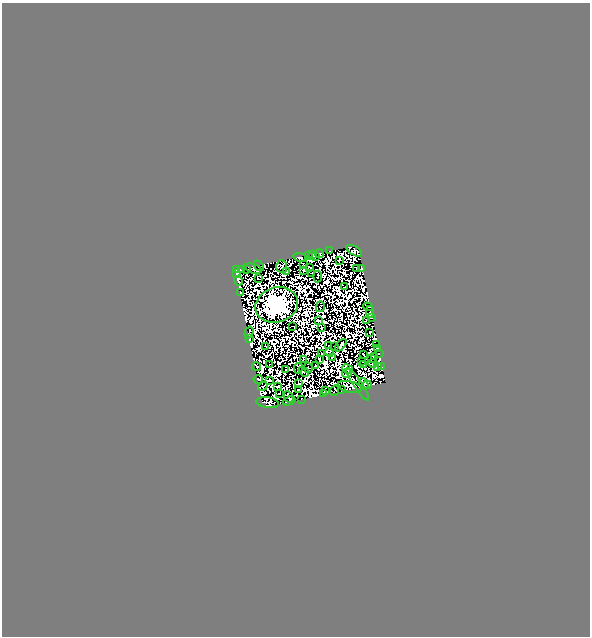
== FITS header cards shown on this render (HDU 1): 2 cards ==
NAXIS1  =                  588
NAXIS2  =                  634

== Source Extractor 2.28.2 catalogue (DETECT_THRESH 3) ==
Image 588 x 634 px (HDU 1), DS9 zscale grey, 1 PNG px = 1 image px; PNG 592 x 638 px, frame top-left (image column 1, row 634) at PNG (2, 3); each listed source drawn as its Kron ellipse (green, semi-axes under 4 px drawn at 4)
Background 0.77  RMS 1.8e-05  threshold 5.49e-05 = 3 sigma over >= 5 px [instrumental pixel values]
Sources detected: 200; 113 with non-positive FLUX_AUTO (blend fragments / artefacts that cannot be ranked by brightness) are neither listed nor drawn; the other 87 listed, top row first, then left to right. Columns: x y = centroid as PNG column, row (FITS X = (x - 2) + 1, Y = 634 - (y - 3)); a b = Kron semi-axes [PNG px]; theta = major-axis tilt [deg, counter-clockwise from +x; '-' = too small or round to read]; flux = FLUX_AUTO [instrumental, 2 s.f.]
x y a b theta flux
330 251 3 2 - 5.2
354 251 8 4 -30 16
319 254 4 3 - 27
313 255 3 2 - 10
308 256 3 2 - 18
316 257 3 2 - 2.2
300 258 7 3 -13 38
339 260 4 2 - 14
303 265 3 2 - 12
259 266 6 3 -52 49
282 266 6 5 - 4.8
309 267 3 2 - 14
362 268 3 2 - 46
236 269 3 2 - 6.1
247 269 2 2 - 17
253 269 9 4 -18 14
357 269 4 2 - 10
241 270 3 2 - 12
303 270 4 3 - 15
287 272 3 2 - 4.8
312 273 2 2 - 6.1
236 274 3 2 - 2.5
318 276 6 2 85 19
258 279 3 2 - 0.22
238 281 5 3 - 62
345 287 2 2 - 2.4
240 292 3 3 - 46
277 305 22 17 17 56000
320 307 5 2 - 4.6
368 307 5 3 - 29
370 312 6 3 86 17
371 318 3 2 - 18
366 320 2 2 - 9.6
318 321 4 3 - 7.2
293 326 3 2 - 18
321 328 2 2 - 8.2
249 332 6 3 74 13
370 332 3 2 - 0.68
249 339 4 2 - 14
341 345 7 3 49 42
376 345 4 3 - 19
329 346 3 2 - 2.1
334 346 2 2 - 15
265 347 4 2 - 5.3
377 349 4 2 - 34
330 352 4 2 - 1.5
322 354 3 2 - 2.3
363 354 2 2 - 15
379 354 3 2 - 18
374 356 3 2 - 3.1
332 358 2 2 - 5.3
319 359 4 2 - 18
371 359 3 2 - 11
303 360 3 2 - 8
362 361 2 2 - 2.9
373 363 4 2 - 5.3
270 365 3 2 - 7.9
364 365 3 2 - 2.5
256 366 4 2 - 0.13
316 366 3 2 - 4.1
377 367 3 2 - 11
382 367 2 2 - 5.6
298 368 5 2 - 12
308 368 5 2 - 12
286 369 3 2 - 0.66
348 369 6 4 -28 4.5
304 371 6 3 -37 3.8
347 373 5 3 - 29
258 379 4 2 - 25
270 380 3 2 - 3.4
299 384 3 2 - 11
357 384 19 3 -56 15
364 384 6 3 -58 53
367 385 4 3 - 30
263 386 5 2 - 2.3
278 387 2 2 - 11
350 387 12 5 -12 17
298 390 2 2 - 8.8
335 390 5 3 - 0.0046
341 390 4 2 - 11
325 391 3 2 - 15
279 393 3 2 - 13
323 394 3 2 - 12
289 397 6 2 -65 16
302 399 2 2 - 8.4
289 401 6 2 24 15
267 403 11 5 -7 3.9
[113 non-positive-flux detections neither listed nor drawn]